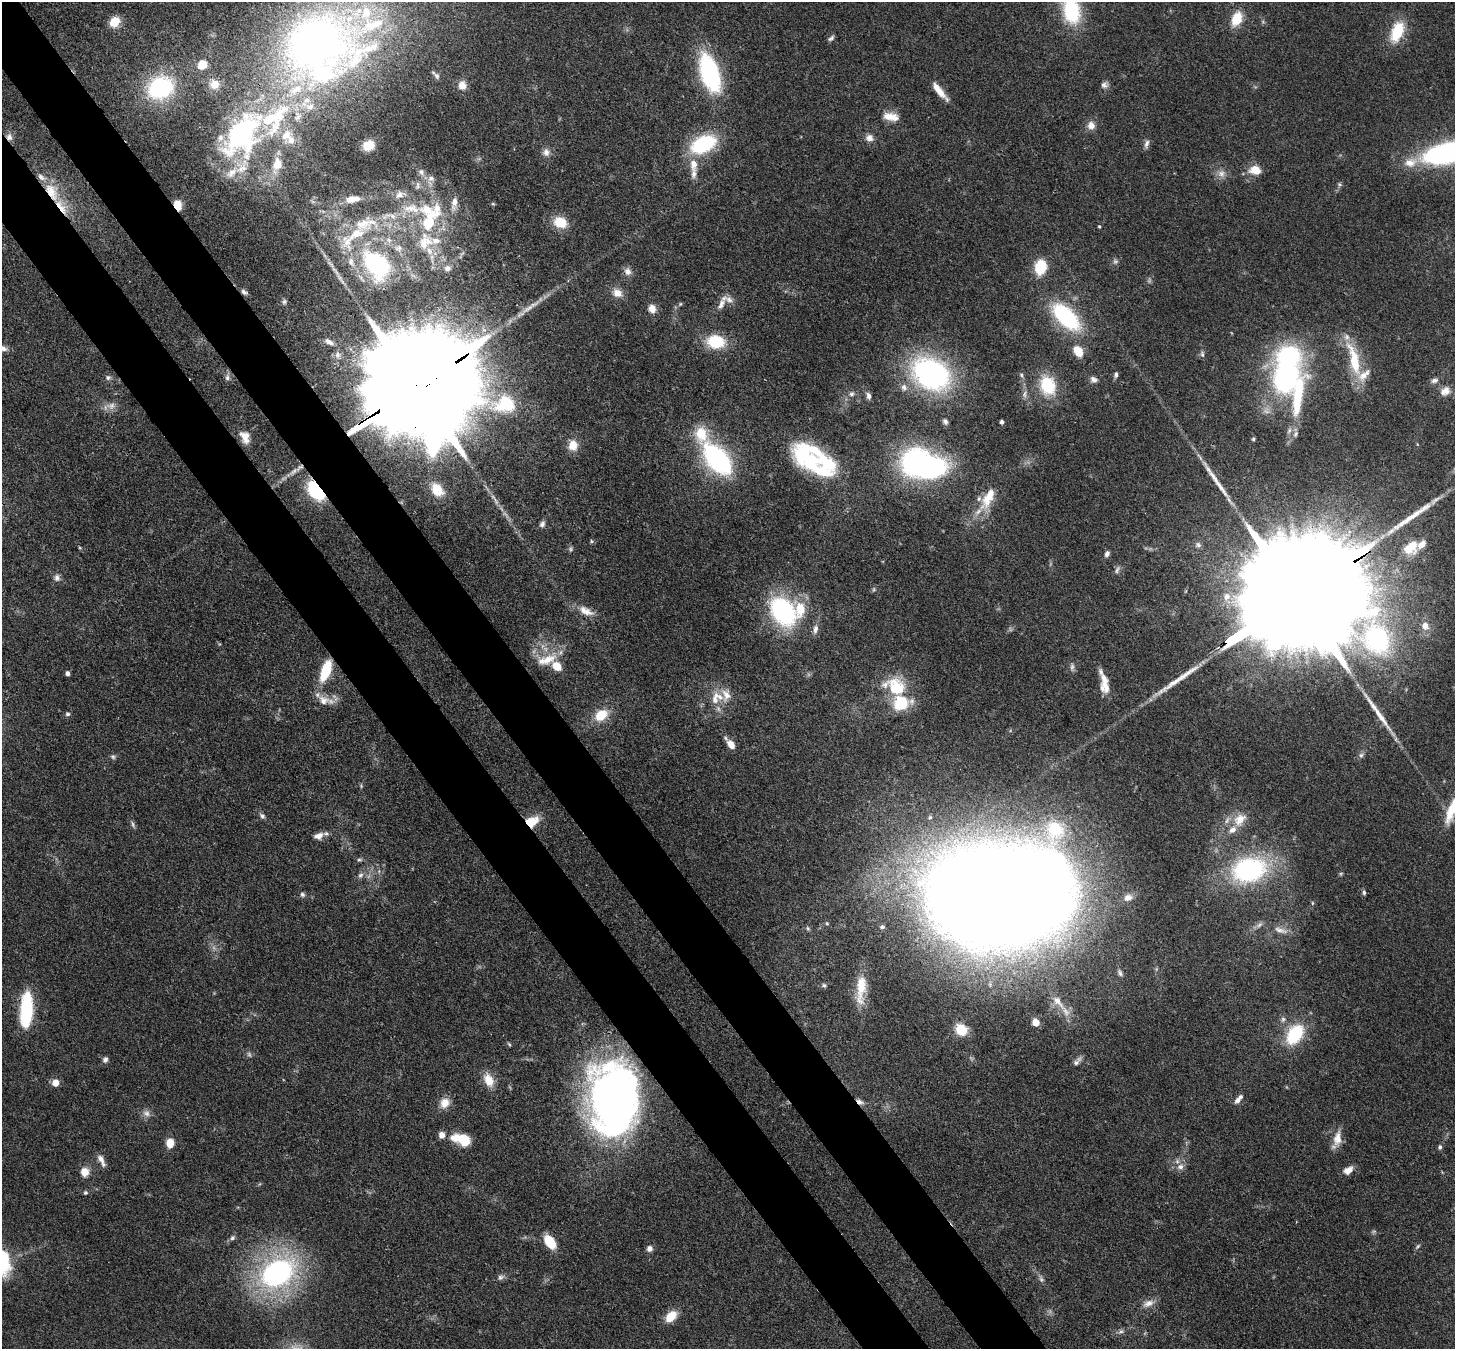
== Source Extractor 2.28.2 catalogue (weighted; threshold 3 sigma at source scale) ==
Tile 11 of 4 x 4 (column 3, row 3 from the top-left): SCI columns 2987-4439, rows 1698-3044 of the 5974 x 5947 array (HDU 1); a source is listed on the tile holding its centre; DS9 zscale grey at full resolution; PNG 1457 x 1351 px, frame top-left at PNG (2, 2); no overlay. Shown black and unused: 9% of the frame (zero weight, under 3 of 4 exposures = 7% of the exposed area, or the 3 px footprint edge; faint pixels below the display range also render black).
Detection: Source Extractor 2.28.2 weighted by HDU 2 'WHT'; one run over the whole footprint, this tile lists its part. Background 0.0965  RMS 0.004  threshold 0.018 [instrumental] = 3 sigma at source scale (4.5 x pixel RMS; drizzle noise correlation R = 1.50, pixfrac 1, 0.05/0.05 arcsec/px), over >= 5 px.
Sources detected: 227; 5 too faint to see at this stretch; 3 inside a brighter object's white glare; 2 long thin detections or spike segments (spike, bleed or trail) — not listed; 39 inside a brighter listed object's ellipse — not listed separately; the other 178 listed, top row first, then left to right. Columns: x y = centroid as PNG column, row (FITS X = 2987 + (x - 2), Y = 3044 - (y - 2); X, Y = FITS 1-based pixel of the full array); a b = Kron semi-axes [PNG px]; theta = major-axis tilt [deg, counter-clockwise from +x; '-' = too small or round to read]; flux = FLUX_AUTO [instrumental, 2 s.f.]
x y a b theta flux
1072 11 26 17 -80 31
1237 19 15 10 67 9.9
115 22 10 8 50 8.4
1397 32 22 12 68 16
831 38 9 5 37 1
314 42 86 70 17 220
202 65 8 7 - 7.9
710 73 32 15 -72 62
437 76 10 6 -57 1.2
214 84 13 13 - 4.7
462 85 11 9 -77 3.6
1104 85 9 8 - 1.6
161 88 20 15 25 54
939 91 23 6 -50 5.6
891 117 19 9 -10 5.4
1091 125 10 10 - 3.1
241 134 50 30 57 81
286 136 16 11 45 4.7
9 137 10 8 -81 2.1
869 138 11 9 -11 2.4
703 144 24 14 27 35
1146 144 12 6 75 1.6
368 145 10 8 23 5.8
546 152 10 10 - 2.4
1448 153 46 18 14 93
277 164 17 11 74 6.4
694 164 16 9 90 5.5
1255 170 11 8 -8 7.4
421 172 10 8 -41 1.9
1221 173 11 10 - 2.9
431 178 10 9 - 2.4
1339 184 7 6 - 0.77
418 186 12 6 88 1.7
51 192 30 13 -61 12
400 194 16 9 13 3.2
352 199 17 8 10 4.8
454 203 18 7 81 3.2
493 204 6 3 -18 0.45
177 205 9 6 -72 7
411 208 45 12 -8 12
429 221 41 13 60 23
560 222 14 12 -19 9.6
364 224 41 19 12 20
1099 226 4 3 - 0.48
436 241 12 9 4 3.5
398 248 11 10 - 2.5
429 251 11 7 -66 2.9
1115 261 7 7 - 1.1
351 262 15 8 -69 3.3
377 264 30 20 -52 54
1040 267 12 9 78 16
447 268 8 7 - 1.5
334 269 9 3 -45 0.96
628 271 11 9 -65 2.3
244 292 9 5 -34 1.2
617 293 12 10 -20 3.9
284 302 7 5 59 0.87
680 304 6 4 46 0.53
721 304 18 8 64 3.3
652 309 10 8 -68 3.5
1066 317 27 14 -44 47
329 342 13 6 -28 1.9
716 342 15 12 -7 19
3 348 9 6 -20 1.7
1078 351 11 8 -53 8.2
1202 354 10 6 -83 1.1
1354 360 47 12 -75 18
931 374 30 22 -31 110
1021 375 7 5 -63 0.83
1116 375 6 5 - 1.1
108 377 8 7 - 1.2
227 377 9 6 -84 1.4
1286 378 27 21 77 73
1093 379 10 7 -22 1.7
1434 380 10 7 13 1.6
1048 385 20 15 -72 19
416 387 66 24 32 26000
904 387 10 8 -70 2.1
1445 391 14 11 38 3.6
851 394 8 7 - 1.4
1024 394 12 6 76 1.7
869 396 9 6 -66 1.5
945 421 8 6 -59 1.2
1002 422 4 3 - 1.2
245 437 17 11 -67 4.6
1253 439 4 4 - 0.55
573 445 12 11 - 5.6
717 459 31 16 -50 74
811 461 44 26 -49 33
915 461 29 22 53 65
316 490 17 10 -52 29
437 490 16 12 -49 7.1
988 498 36 14 63 12
496 501 19 4 -63 2.2
542 524 9 6 63 1.4
591 541 6 4 -88 0.55
1198 545 7 7 - 1.2
1411 547 20 14 44 8.8
80 548 5 3 - 0.41
570 549 7 6 - 0.92
1107 554 8 5 55 1.3
1117 570 12 5 66 1.2
57 578 10 8 -80 1.7
874 589 7 5 -90 0.72
1227 596 12 11 - 4.2
1294 599 110 23 32 42000
783 611 31 22 -55 55
587 612 17 10 -16 4.6
1425 626 10 9 - 3.4
815 629 13 7 82 2.2
547 660 32 14 20 10
1072 667 10 5 84 1.2
326 671 20 8 70 19
67 673 6 5 - 1.1
1105 686 25 9 -74 5.6
895 688 19 15 -24 20
726 695 20 12 -83 5.4
324 700 18 14 -11 5.6
68 714 6 5 - 0.93
601 715 10 8 37 13
731 744 11 7 -55 4.1
1361 755 8 6 87 1.1
113 757 7 6 - 0.94
1453 807 42 10 65 16
262 816 9 6 -46 1.2
1240 820 21 15 50 7.3
531 822 13 9 27 11
133 824 11 4 -63 0.98
318 836 12 8 18 2.7
359 860 8 4 0 0.75
1249 870 30 21 13 65
360 875 8 7 - 1.4
1364 892 6 4 -89 0.87
302 895 7 6 - 0.99
995 896 80 58 -3 2200
1128 897 12 9 22 2.6
1312 903 5 3 - 0.43
1259 925 10 5 44 1.3
882 927 7 6 - 0.92
808 928 6 5 - 0.75
1280 930 21 7 -18 3.3
1120 973 10 5 -60 1.2
824 985 7 6 - 0.92
861 989 41 12 84 12
1058 1001 25 9 -52 5.5
26 1010 33 11 87 36
1283 1019 8 6 75 1.1
1036 1022 5 5 - 10
961 1030 10 9 - 11
1295 1034 17 11 57 27
509 1044 6 3 -54 0.48
105 1060 8 6 60 1.3
1077 1061 14 5 50 1.7
489 1080 17 11 -65 6.3
55 1083 6 6 - 5
1238 1099 14 6 48 2.1
616 1102 71 39 87 290
860 1102 10 6 -41 1.8
445 1103 13 12 - 4.6
146 1113 11 9 -28 2.2
1337 1138 22 10 82 5.2
461 1139 22 11 -17 11
170 1143 8 7 - 5.9
1440 1147 7 5 79 0.91
101 1160 16 6 -61 2.8
1180 1167 10 9 - 2.7
1348 1170 11 7 31 3.3
85 1172 9 8 - 5.1
85 1193 6 5 - 0.69
232 1238 7 6 - 1
550 1242 13 8 -55 12
649 1248 7 6 - 2
277 1273 38 27 35 93
500 1277 9 7 22 1.4
1041 1279 12 5 -72 1.3
1148 1303 17 8 23 3.3
671 1316 15 10 44 6.4
1121 1332 7 4 1 0.96
Overlapping masked pixels (flux is a lower limit): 12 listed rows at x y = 241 134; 9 137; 51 192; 177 205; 416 387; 316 490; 1294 599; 531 822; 995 896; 26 1010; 616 1102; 860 1102
Isophote crosses this tile's border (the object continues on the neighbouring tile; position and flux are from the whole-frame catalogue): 4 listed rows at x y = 1072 11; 1448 153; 3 348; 1453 807